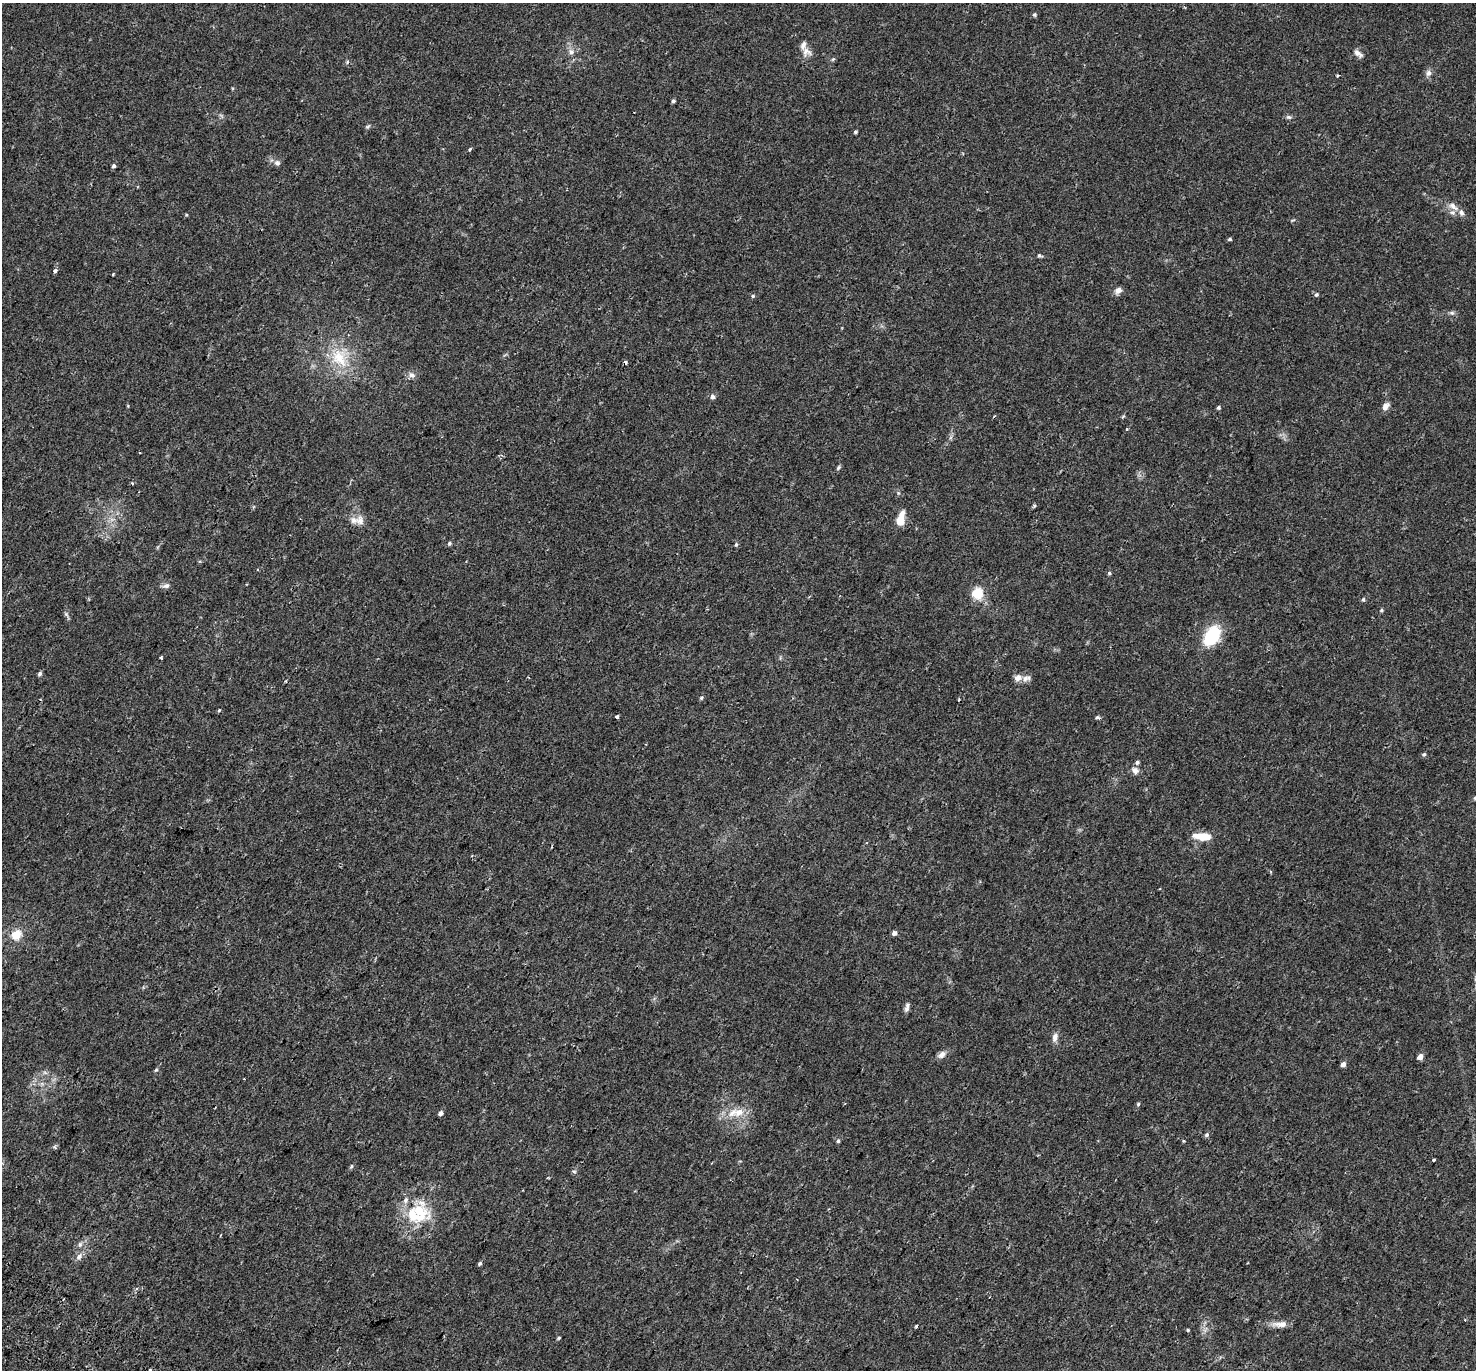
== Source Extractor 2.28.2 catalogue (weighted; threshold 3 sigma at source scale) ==
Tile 7 of 4 x 4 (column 3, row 2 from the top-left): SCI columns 3019-4492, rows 3022-4389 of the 6044 x 6110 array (HDU 1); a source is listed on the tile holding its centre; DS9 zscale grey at full resolution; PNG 1478 x 1372 px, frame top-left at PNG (2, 3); no overlay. Shown black and unused: <1% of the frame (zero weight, under 2 of 3 exposures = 5% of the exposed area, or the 3 px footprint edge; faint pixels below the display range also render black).
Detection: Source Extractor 2.28.2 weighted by HDU 2 'WHT'; one run over the whole footprint, this tile lists its part. Background 0.018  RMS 0.0031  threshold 0.0141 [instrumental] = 3 sigma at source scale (4.5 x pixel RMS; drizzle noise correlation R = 1.50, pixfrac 1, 0.0396/0.0396 arcsec/px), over >= 5 px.
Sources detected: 97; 4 cosmic-ray / hot-pixel residue — not listed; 8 inside a brighter listed object's ellipse — not listed separately; the other 85 listed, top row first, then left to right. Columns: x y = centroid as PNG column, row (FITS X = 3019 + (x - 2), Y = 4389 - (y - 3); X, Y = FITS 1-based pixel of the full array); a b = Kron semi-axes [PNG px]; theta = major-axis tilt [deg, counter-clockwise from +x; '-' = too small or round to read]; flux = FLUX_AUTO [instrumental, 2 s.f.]
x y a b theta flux
1034 15 5 5 - 0.49
571 52 8 7 - 1.2
807 52 14 13 - 2.2
1358 53 12 6 -38 1.3
833 59 5 4 - 0.36
1428 73 8 8 - 1.1
1337 76 3 3 - 0.55
673 101 4 4 - 0.57
1289 117 8 5 -25 0.63
368 127 8 4 38 0.42
855 132 5 4 - 0.42
470 149 6 3 47 0.41
277 163 8 7 - 0.96
114 166 5 5 - 0.6
1453 206 16 7 -36 1.9
1230 239 5 4 - 0.44
1039 255 6 4 75 0.46
55 271 4 3 - 1.3
113 274 4 2 - 0.22
1118 290 8 6 37 1.6
1316 295 5 5 - 0.52
753 296 5 4 - 0.4
1452 313 7 5 6 0.63
339 358 31 18 -52 10
411 375 10 8 -24 1.2
712 397 6 6 - 0.77
1385 406 11 7 55 1.6
1218 407 4 4 - 0.69
994 416 4 3 - 0.34
1123 416 6 3 20 0.32
1126 429 3 3 - 1.1
838 468 6 5 - 0.53
1035 505 4 4 - 0.45
901 519 13 6 77 5.8
360 521 14 11 -79 2.1
449 543 5 5 - 0.48
736 544 5 4 - 0.41
1109 573 5 4 - 0.39
166 586 9 7 29 0.96
977 593 5 5 - 20
1363 599 5 4 - 0.48
1381 610 5 4 - 0.4
66 614 9 4 -55 0.58
1212 636 23 15 58 13
161 657 3 3 - 0.75
40 674 6 5 - 0.58
1018 678 11 8 17 1.6
701 698 5 4 - 0.38
959 700 3 2 - 0.25
219 710 4 3 - 0.31
617 717 4 3 - 1.1
1097 718 5 4 - 0.67
1424 754 5 4 - 0.52
1137 762 6 5 - 0.61
1135 770 10 8 -39 1.4
1475 798 5 4 - 0.47
1202 836 19 7 -5 5.3
894 933 5 4 - 0.99
16 935 8 7 - 5.3
907 1007 13 5 76 1
1055 1037 12 7 78 1.5
941 1055 12 8 44 1.4
1420 1057 5 4 - 2.1
1343 1064 5 4 - 1.3
156 1070 5 4 - 0.4
1138 1104 4 4 - 0.4
739 1112 16 11 19 4.1
440 1113 5 4 - 0.98
1206 1135 6 5 - 0.59
838 1141 6 5 - 0.44
54 1147 4 4 - 0.74
1434 1160 3 3 - 0.52
351 1166 7 4 70 0.41
574 1171 6 4 -2 0.41
406 1200 9 6 73 1.2
419 1210 22 16 60 9.7
80 1244 8 6 75 0.79
79 1257 9 7 57 1.3
480 1263 5 4 - 0.49
1465 1320 3 3 - 0.23
1280 1324 22 7 2 2.3
916 1326 3 3 - 0.52
1188 1330 3 3 - 1
559 1338 4 3 - 0.34
150 1370 3 3 - 0.89
Isophote crosses this tile's border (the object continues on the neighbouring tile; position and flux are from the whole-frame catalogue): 2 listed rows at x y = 1475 798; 150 1370